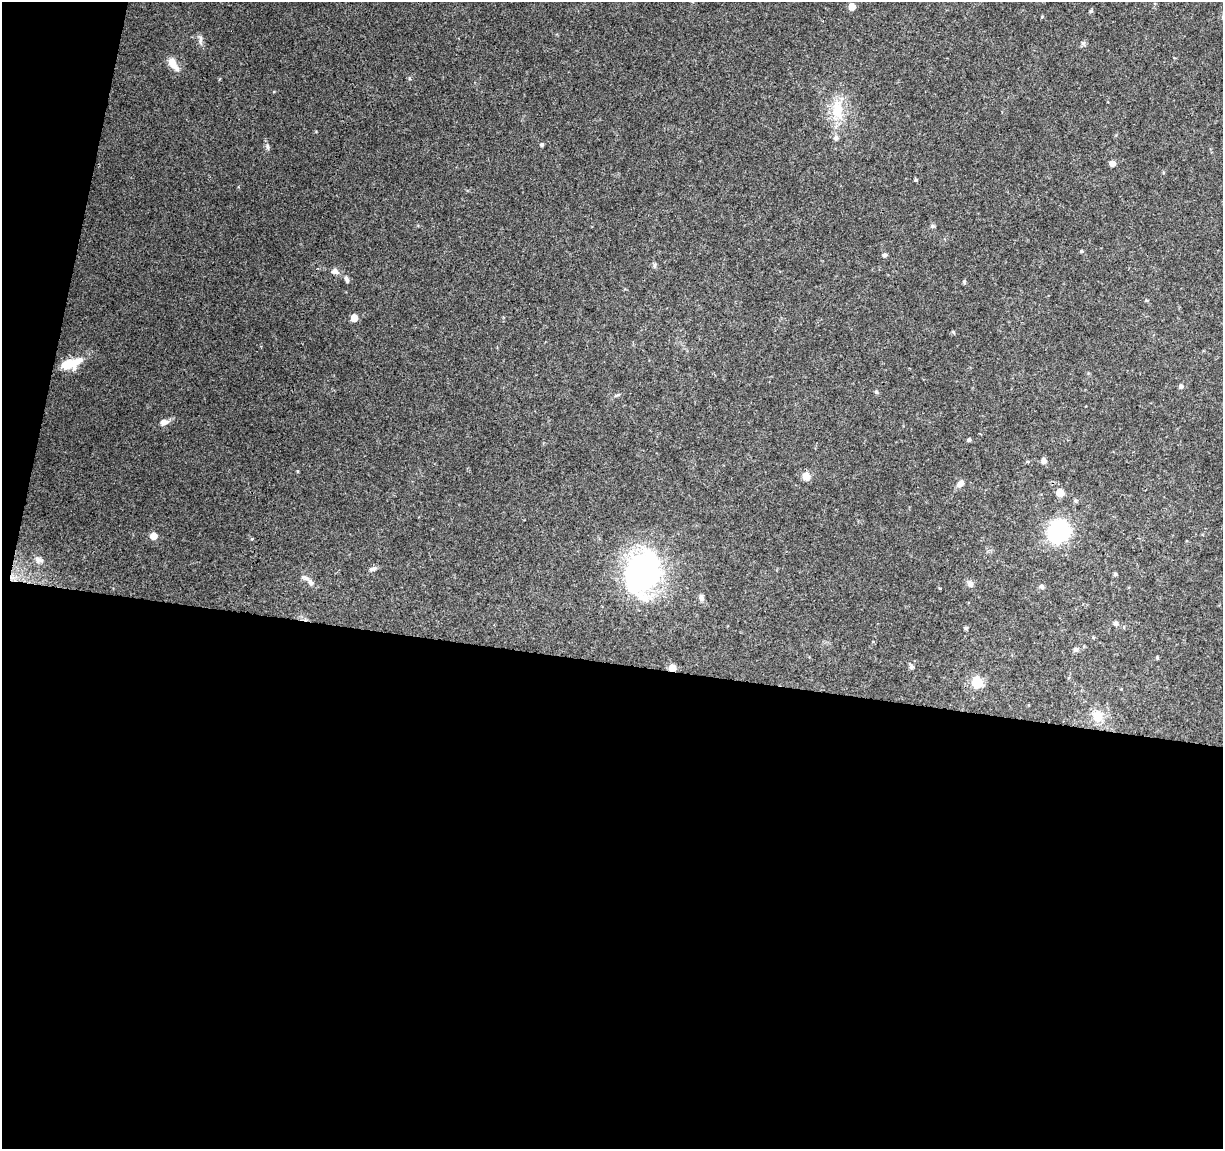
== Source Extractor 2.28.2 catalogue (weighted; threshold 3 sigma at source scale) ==
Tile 13 of 4 x 4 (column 1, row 4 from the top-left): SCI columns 1-1221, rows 225-1371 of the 4891 x 5096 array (HDU 1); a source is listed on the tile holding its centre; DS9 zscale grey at full resolution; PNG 1225 x 1151 px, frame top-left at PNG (2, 2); no overlay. Shown black and unused: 45% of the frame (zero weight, under 3 of 4 exposures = <1% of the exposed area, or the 3 px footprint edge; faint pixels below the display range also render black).
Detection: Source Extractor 2.28.2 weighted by HDU 2 'WHT'; one run over the whole footprint, this tile lists its part. Background 0.0914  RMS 0.0061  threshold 0.0273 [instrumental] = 3 sigma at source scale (4.5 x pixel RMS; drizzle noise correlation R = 1.50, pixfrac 1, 0.0396/0.0396 arcsec/px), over >= 5 px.
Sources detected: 51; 2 inside a brighter listed object's ellipse — not listed separately; the other 49 listed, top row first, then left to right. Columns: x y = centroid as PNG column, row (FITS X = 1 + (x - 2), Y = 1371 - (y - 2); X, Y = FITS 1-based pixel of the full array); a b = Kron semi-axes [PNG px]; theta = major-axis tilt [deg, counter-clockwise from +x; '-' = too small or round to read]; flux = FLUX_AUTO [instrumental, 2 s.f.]
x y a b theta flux
852 7 5 5 - 6.8
1091 11 5 5 - 1
200 40 14 4 86 2
1083 43 6 6 - 1.2
173 63 15 7 -57 7.8
837 109 28 14 -85 18
836 138 7 6 - 1.9
542 144 4 4 - 1.1
267 146 8 5 -73 1.4
1112 163 5 5 - 4.2
916 180 5 4 - 0.68
932 226 6 5 - 1.1
1081 251 5 3 - 0.56
885 255 5 5 - 1.5
654 265 8 4 82 1
335 271 10 7 -17 2.6
347 279 11 5 -72 1.8
964 282 6 3 73 0.75
354 318 5 5 - 9.9
953 332 5 4 - 0.69
75 363 22 13 40 10
1181 386 5 5 - 1.6
876 392 6 5 - 0.9
164 422 10 7 18 3.6
969 440 5 4 - 0.93
1043 461 7 7 - 2.3
297 471 5 3 - 0.5
806 476 8 8 - 5.6
960 484 10 7 42 3.3
1060 493 6 6 - 9.5
1075 501 6 5 - 0.92
1058 531 12 11 - 110
153 536 5 5 - 8
39 560 12 8 -14 2.7
372 569 10 5 19 1.9
642 574 45 33 72 140
1115 574 5 5 - 0.83
310 582 12 6 -53 2.8
970 584 9 8 - 2.4
1042 586 6 5 - 1.6
701 597 9 6 -75 1.9
1115 623 5 5 - 1.9
965 628 6 4 -90 0.81
1076 649 6 6 - 1.6
1157 658 4 4 - 0.68
911 667 6 6 - 1.5
672 668 7 7 - 4.8
977 682 8 8 - 17
1098 716 12 11 - 9.6
Overlapping masked pixels (flux is a lower limit): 1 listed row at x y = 672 668